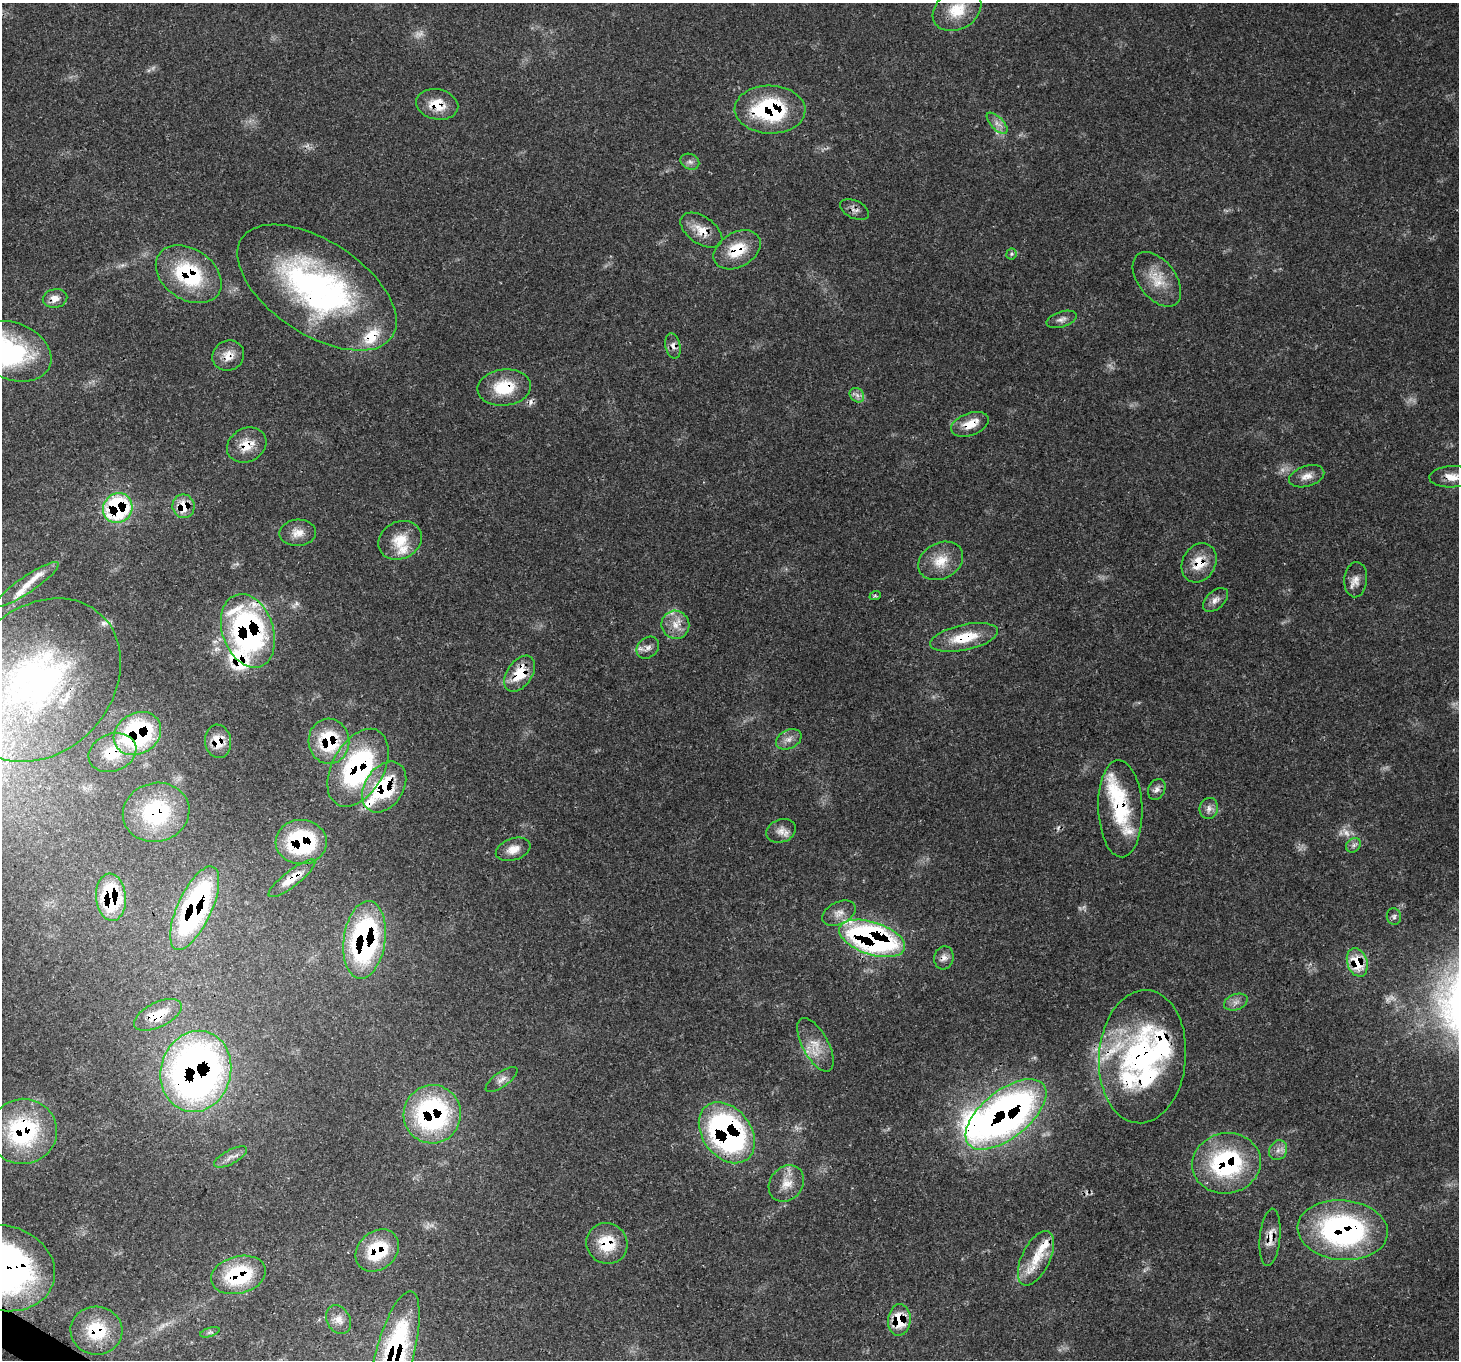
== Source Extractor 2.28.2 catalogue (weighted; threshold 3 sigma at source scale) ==
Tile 7 of 4 x 4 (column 3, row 2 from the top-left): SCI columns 2989-4445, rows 3063-4420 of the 5971 x 6062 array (HDU 1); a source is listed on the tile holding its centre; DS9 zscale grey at full resolution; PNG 1461 x 1362 px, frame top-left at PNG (2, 3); each listed source drawn as its Kron ellipse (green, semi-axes under 4 px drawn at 4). Shown black and unused: <1% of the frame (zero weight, under 3 of 4 exposures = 7% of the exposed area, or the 3 px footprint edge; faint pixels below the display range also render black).
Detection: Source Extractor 2.28.2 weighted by HDU 2 'WHT'; one run over the whole footprint, this tile lists its part. Background 0.0597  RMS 0.0031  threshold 0.0139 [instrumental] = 3 sigma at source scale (4.5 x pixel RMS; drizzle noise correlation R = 1.50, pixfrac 1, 0.0396/0.0396 arcsec/px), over >= 5 px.
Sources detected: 114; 4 too faint to see at this stretch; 2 inside a brighter object's white glare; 4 cosmic-ray / hot-pixel residue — neither listed nor drawn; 15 inside a brighter listed object's ellipse — not listed separately; the other 89 listed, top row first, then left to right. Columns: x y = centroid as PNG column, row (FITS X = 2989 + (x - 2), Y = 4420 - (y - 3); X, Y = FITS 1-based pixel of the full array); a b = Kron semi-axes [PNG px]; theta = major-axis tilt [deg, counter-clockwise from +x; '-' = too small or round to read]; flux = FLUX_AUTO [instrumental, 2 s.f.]
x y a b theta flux
957 10 26 19 30 9.5
437 104 21 15 -11 6.9
770 110 35 24 -1 34
997 123 13 6 -46 1.9
690 162 10 7 -23 1.3
855 209 15 8 -25 1.7
701 230 23 13 -35 5.6
737 250 25 17 30 10
1011 254 5 5 - 0.54
189 274 36 25 -34 28
1157 279 31 18 -52 8.1
317 288 90 47 -33 99
55 298 12 9 12 2.8
1061 319 16 7 17 1.8
673 346 13 7 -78 1.8
13 351 40 28 -22 35
228 356 16 15 - 4.3
504 387 27 18 6 12
857 395 8 6 -45 1.3
970 424 19 11 20 5.6
247 445 20 16 29 6.2
1307 476 18 10 17 3
1452 477 22 10 3 4.9
183 506 12 11 - 7.1
118 508 15 14 - 42
298 533 18 13 3 3.7
400 540 22 18 27 7.9
941 561 23 18 28 7.2
1199 563 20 16 60 7.4
1356 580 18 11 86 2.7
27 585 38 8 34 4.2
875 596 6 3 18 0.43
1215 600 15 9 42 2.1
675 625 14 14 - 4.5
248 631 38 25 -71 85
964 637 34 12 12 11
648 648 12 10 42 2
520 674 20 12 55 9.3
40 680 89 72 47 96
137 734 25 20 32 53
789 739 13 9 27 2.3
218 741 16 13 -81 6.1
329 741 22 20 -87 21
112 753 24 18 21 9.6
358 768 42 26 61 55
384 787 27 19 57 25
1157 789 11 8 63 1.6
1209 808 11 9 73 1.9
1120 809 48 22 -88 21
156 812 33 29 14 28
781 831 15 11 20 2.8
301 842 25 22 -2 36
1353 845 8 6 44 1.1
513 849 18 11 19 3.7
292 878 29 8 38 6.1
111 897 24 15 -85 26
195 908 45 17 65 77
839 913 18 11 26 2.9
1394 916 8 7 - 0.98
872 938 34 16 -18 100
365 940 39 21 82 71
944 958 12 9 75 2
1357 962 14 10 -71 11
1236 1002 12 8 19 1.9
158 1015 26 12 26 9
815 1045 30 13 -61 6.4
1142 1057 67 43 86 66
196 1071 41 35 75 180
501 1080 19 7 36 2
432 1114 29 28 - 55
1006 1114 48 24 39 180
23 1131 34 32 8 36
727 1133 33 24 -53 92
1278 1150 10 8 57 1.9
230 1157 18 7 28 2.2
1226 1163 34 30 11 43
786 1183 19 16 50 5.2
1343 1230 45 30 -5 73
1270 1237 29 10 85 4.4
607 1243 21 20 - 11
377 1251 24 18 42 17
1036 1258 29 14 64 9.4
3 1268 52 42 -16 130
238 1275 28 18 15 24
338 1320 15 11 -62 2.8
899 1320 16 11 85 11
96 1331 26 24 -9 15
210 1332 10 4 17 0.67
394 1356 67 19 75 65
Overlapping masked pixels (flux is a lower limit): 54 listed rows (the first 20) at x y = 437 104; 770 110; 855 209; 701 230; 737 250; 189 274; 317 288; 55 298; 673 346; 228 356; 504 387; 970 424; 247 445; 1452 477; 183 506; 118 508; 1199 563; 248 631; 964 637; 520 674
Isophote crosses this tile's border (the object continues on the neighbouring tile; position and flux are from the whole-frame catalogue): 5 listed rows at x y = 13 351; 1452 477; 40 680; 3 1268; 394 1356